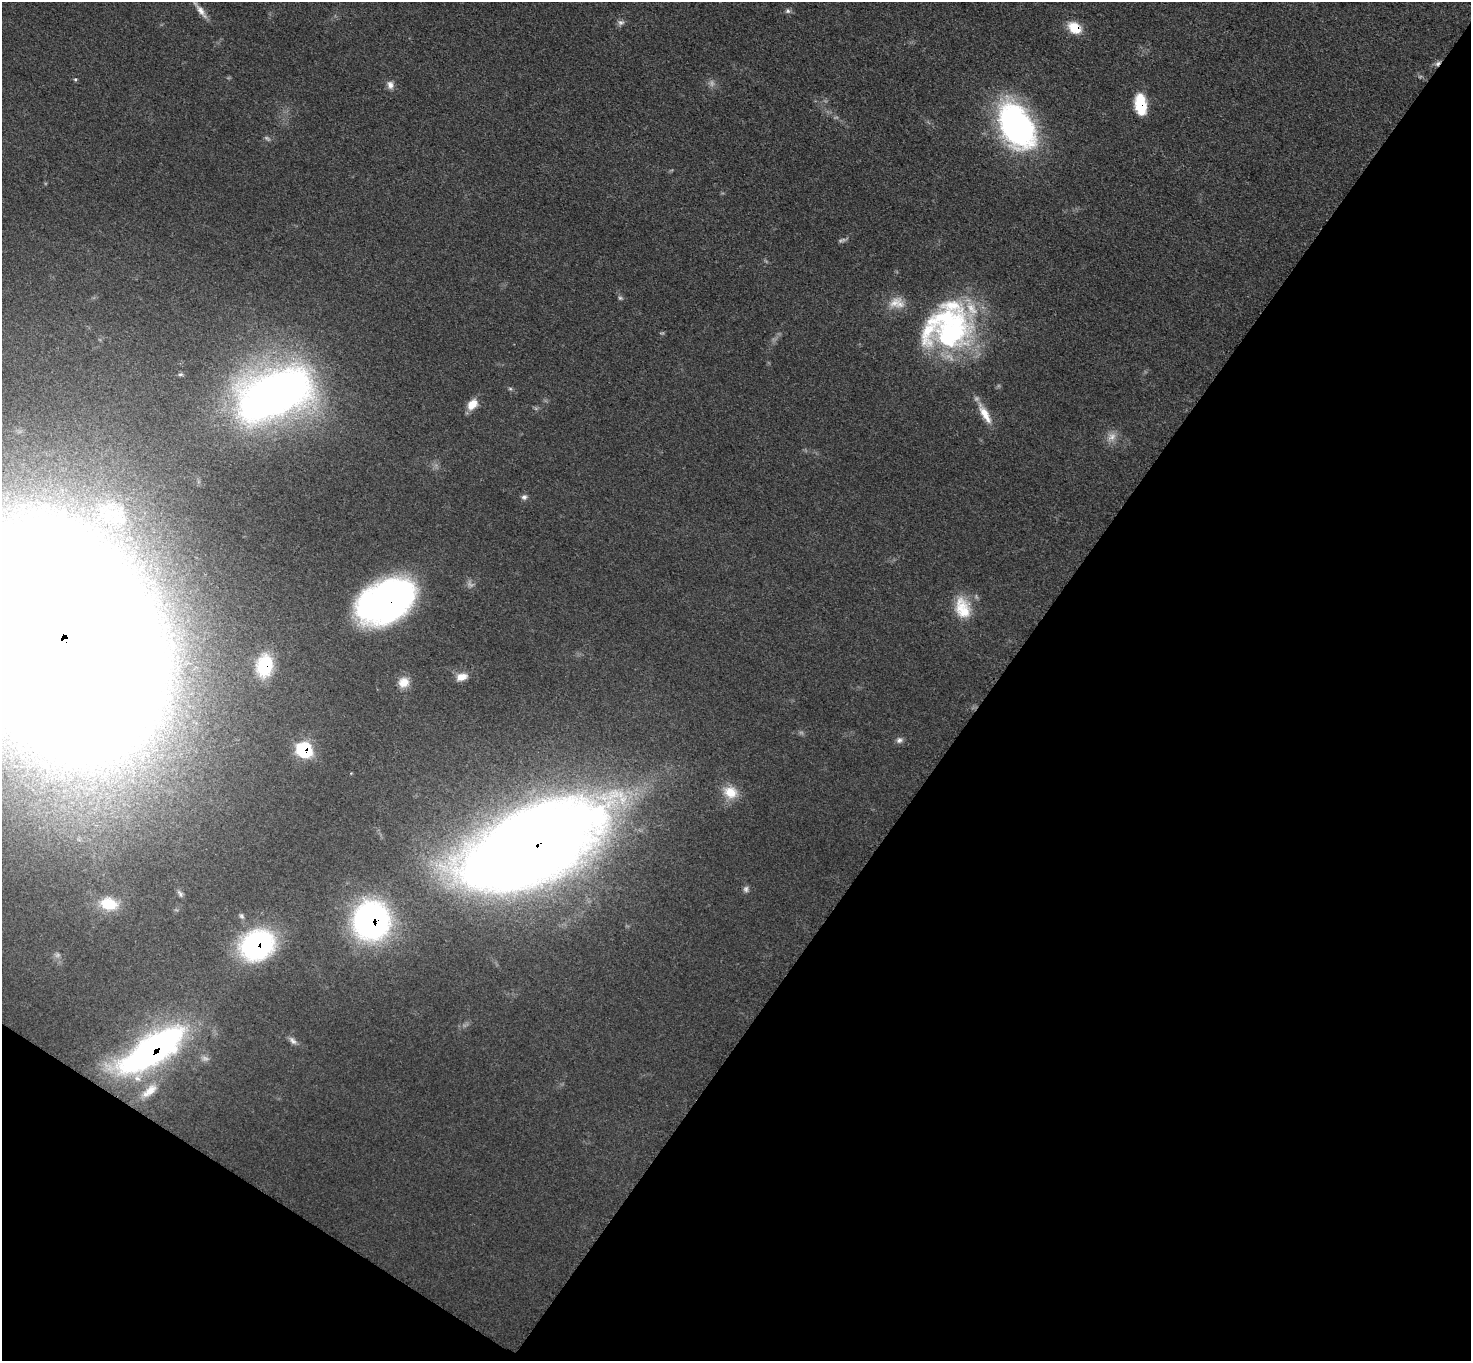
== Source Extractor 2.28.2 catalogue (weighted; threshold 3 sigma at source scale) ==
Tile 15 of 4 x 4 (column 3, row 4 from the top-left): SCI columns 2949-4417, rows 162-1520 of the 5894 x 5897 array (HDU 1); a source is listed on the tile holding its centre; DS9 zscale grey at full resolution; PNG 1473 x 1363 px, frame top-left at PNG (2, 2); no overlay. Shown black and unused: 37% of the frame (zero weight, under 3 of 5 exposures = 1% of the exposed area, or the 3 px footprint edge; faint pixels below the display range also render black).
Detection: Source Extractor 2.28.2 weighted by HDU 2 'WHT'; one run over the whole footprint, this tile lists its part. Background 0.0479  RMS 0.0053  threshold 0.024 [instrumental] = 3 sigma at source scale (4.5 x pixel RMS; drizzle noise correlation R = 1.50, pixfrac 1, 0.05/0.05 arcsec/px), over >= 5 px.
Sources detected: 43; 4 too faint to see at this stretch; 1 cosmic-ray / hot-pixel residue — not listed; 2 inside a brighter listed object's ellipse — not listed separately; the other 36 listed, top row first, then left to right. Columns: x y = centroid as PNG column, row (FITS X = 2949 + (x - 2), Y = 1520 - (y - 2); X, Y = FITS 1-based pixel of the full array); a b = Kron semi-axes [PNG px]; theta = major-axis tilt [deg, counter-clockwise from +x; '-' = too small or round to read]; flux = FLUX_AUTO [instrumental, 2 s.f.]
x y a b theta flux
200 10 27 7 -54 4.9
788 11 7 6 - 1.4
621 22 9 7 -4 1.9
1075 28 15 11 -37 12
75 79 5 4 - 0.66
390 85 10 7 -83 3.1
1140 104 19 10 -83 23
1016 125 48 29 -61 150
620 298 6 5 - 0.97
894 303 24 12 37 7.8
948 328 64 52 13 120
510 389 6 4 -1 0.79
274 394 80 45 23 340
472 404 13 9 49 7.2
985 414 28 8 -60 9
1112 437 14 10 44 4.6
524 497 8 7 - 1.7
112 514 51 21 18 43
387 601 48 32 29 240
963 608 29 19 -73 17
58 638 125 83 -55 8900
264 666 24 17 80 29
462 677 14 8 16 5.1
404 682 13 12 - 6.6
899 740 9 8 - 2
304 750 9 8 - 54
730 792 19 15 -25 11
533 845 110 51 25 1400
180 893 12 5 -62 1.7
109 904 19 13 -12 18
242 916 8 7 - 1.4
371 921 26 24 84 220
257 945 30 25 29 100
293 1041 13 7 -47 2.4
152 1050 52 19 34 270
149 1091 26 11 39 8.3
Overlapping masked pixels (flux is a lower limit): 10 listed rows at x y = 1075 28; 1140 104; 387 601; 58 638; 264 666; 304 750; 533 845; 371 921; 257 945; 152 1050
Isophote crosses this tile's border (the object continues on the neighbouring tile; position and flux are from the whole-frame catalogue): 1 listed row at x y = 58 638